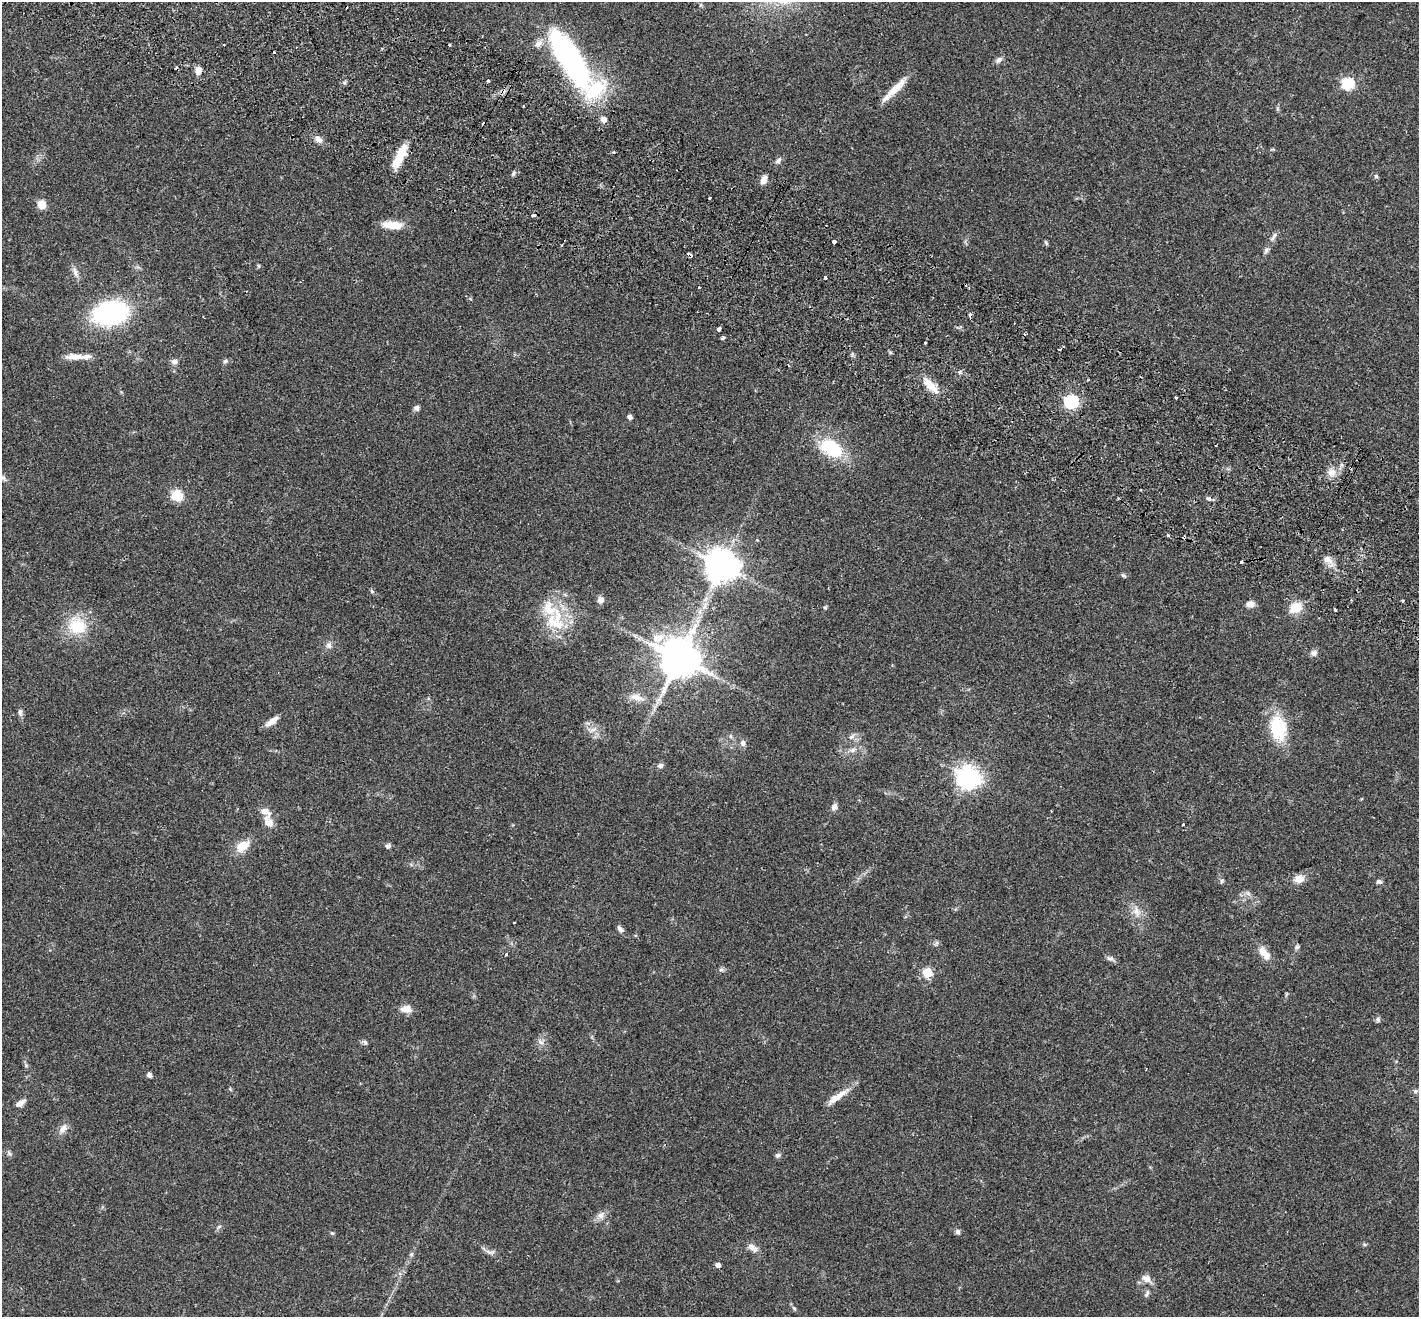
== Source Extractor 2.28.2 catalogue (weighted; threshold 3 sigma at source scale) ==
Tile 11 of 4 x 4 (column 3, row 3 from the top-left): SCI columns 2866-4282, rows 1513-2827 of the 5733 x 5790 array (HDU 1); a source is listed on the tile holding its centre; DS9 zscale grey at full resolution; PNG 1421 x 1319 px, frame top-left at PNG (2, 2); no overlay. Shown black and unused: <1% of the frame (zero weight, under 2 of 3 exposures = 3% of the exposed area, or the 3 px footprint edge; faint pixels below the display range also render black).
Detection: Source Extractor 2.28.2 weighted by HDU 2 'WHT'; one run over the whole footprint, this tile lists its part. Background 0.0446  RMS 0.0066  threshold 0.0298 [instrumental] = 3 sigma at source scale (4.5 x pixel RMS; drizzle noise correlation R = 1.50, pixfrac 1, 0.05/0.05 arcsec/px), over >= 5 px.
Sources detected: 135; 1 inside a brighter object's white glare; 10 cosmic-ray / hot-pixel residue — not listed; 8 inside a brighter listed object's ellipse — not listed separately; the other 116 listed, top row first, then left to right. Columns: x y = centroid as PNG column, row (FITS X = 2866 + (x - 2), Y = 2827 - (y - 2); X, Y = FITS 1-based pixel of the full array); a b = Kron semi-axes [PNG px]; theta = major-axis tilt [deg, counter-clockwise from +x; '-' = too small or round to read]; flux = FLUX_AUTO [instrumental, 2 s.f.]
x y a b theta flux
450 45 3 3 - 1.2
274 52 3 3 - 1.7
571 60 72 23 -57 140
999 60 10 7 38 2.3
198 70 7 6 - 6.2
488 81 3 3 - 1.5
1347 83 6 6 - 65
896 88 35 8 44 10
523 106 3 2 - 0.83
318 139 11 7 -30 3.4
400 155 28 9 63 15
778 160 10 5 46 2
513 173 6 5 - 1.2
1376 176 6 5 - 1.1
764 180 10 6 66 4.4
710 198 3 3 - 2.1
42 204 6 6 - 12
392 225 22 8 -3 12
1273 237 16 5 55 2.6
834 242 4 3 - 3.2
1046 242 7 4 -63 0.96
1266 250 9 5 53 1.6
259 266 6 3 -70 0.69
75 272 14 7 -71 3.5
825 278 3 3 - 3.3
699 287 3 2 - 0.61
110 313 26 17 11 110
718 329 4 3 - 15
723 338 4 3 - 1.3
925 343 3 3 - 1.1
1059 349 3 2 - 0.52
74 357 26 7 -2 6.7
225 361 7 5 65 1.2
174 362 7 6 - 2.6
960 372 6 4 89 0.93
1089 380 3 2 - 0.58
931 386 26 9 -46 10
1176 397 3 2 - 0.96
1071 402 6 6 - 100
417 408 7 6 - 2.1
630 417 4 4 - 2.5
831 448 24 14 -30 36
1350 468 4 3 - 1.1
1331 472 10 9 - 4.6
3 477 9 6 -38 1.7
177 495 13 11 -29 11
1118 498 3 3 - 0.56
1208 498 6 4 -1 1.1
1168 536 3 3 - 3.7
757 540 4 3 - 0.99
1327 559 11 8 -16 5
1241 562 3 3 - 2.4
721 566 10 9 - 1300
1123 575 7 4 -39 1
372 591 6 5 - 1
601 600 8 8 - 2.8
1403 601 3 3 - 1.3
1250 604 10 7 2 4
825 607 5 4 - 0.96
1296 608 15 10 23 11
549 609 50 20 -42 26
1335 609 3 2 - 0.89
77 626 25 22 -29 22
658 638 15 12 20 8.7
329 646 8 7 - 2.2
1314 653 9 8 - 2.3
679 658 11 11 - 2300
637 697 22 8 -15 6.4
20 712 8 6 -89 1.8
272 721 15 6 37 5.5
1278 728 23 15 -78 34
592 730 12 4 24 2.4
851 737 9 4 44 1.7
743 743 9 7 -89 2.3
852 750 10 6 15 2.6
660 766 8 6 3 1.9
968 777 8 7 - 480
834 807 8 7 - 2.6
269 822 13 8 -60 6.4
242 846 19 12 34 9.7
388 846 6 5 - 1.7
1299 879 10 8 25 6.6
1221 881 7 4 89 1.1
1379 882 7 6 - 1.5
1248 894 7 4 -20 1.5
1136 911 14 10 -80 5.5
620 929 10 6 -51 2.3
1297 947 6 5 - 1.2
1263 952 14 10 -75 5.7
506 954 3 3 - 1.1
1110 958 10 6 -12 2
721 970 7 4 1 1.2
927 972 5 5 - 30
406 1009 14 9 3 5.9
1378 1019 6 6 - 1.6
365 1042 7 6 - 1.5
541 1042 7 6 - 2
149 1075 6 5 - 1.9
230 1089 6 3 -71 0.67
1415 1091 6 5 - 1.1
837 1097 33 7 35 8.2
20 1103 11 6 34 3.7
63 1128 15 8 52 4
9 1153 8 4 -45 1.3
778 1155 6 6 - 1.5
601 1215 11 9 52 3.4
219 1227 8 3 45 1
958 1232 7 6 - 1.7
332 1233 6 4 -43 0.8
753 1247 16 7 -25 3.7
490 1252 14 5 0 2.1
411 1254 6 4 1 0.87
718 1265 5 4 - 3.1
1146 1279 12 9 -34 4.3
1146 1294 10 5 57 1.5
794 1308 6 4 -20 0.85
Overlapping masked pixels (flux is a lower limit): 2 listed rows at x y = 571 60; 1350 468
Isophote crosses this tile's border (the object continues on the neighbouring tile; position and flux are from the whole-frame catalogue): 1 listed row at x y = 3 477